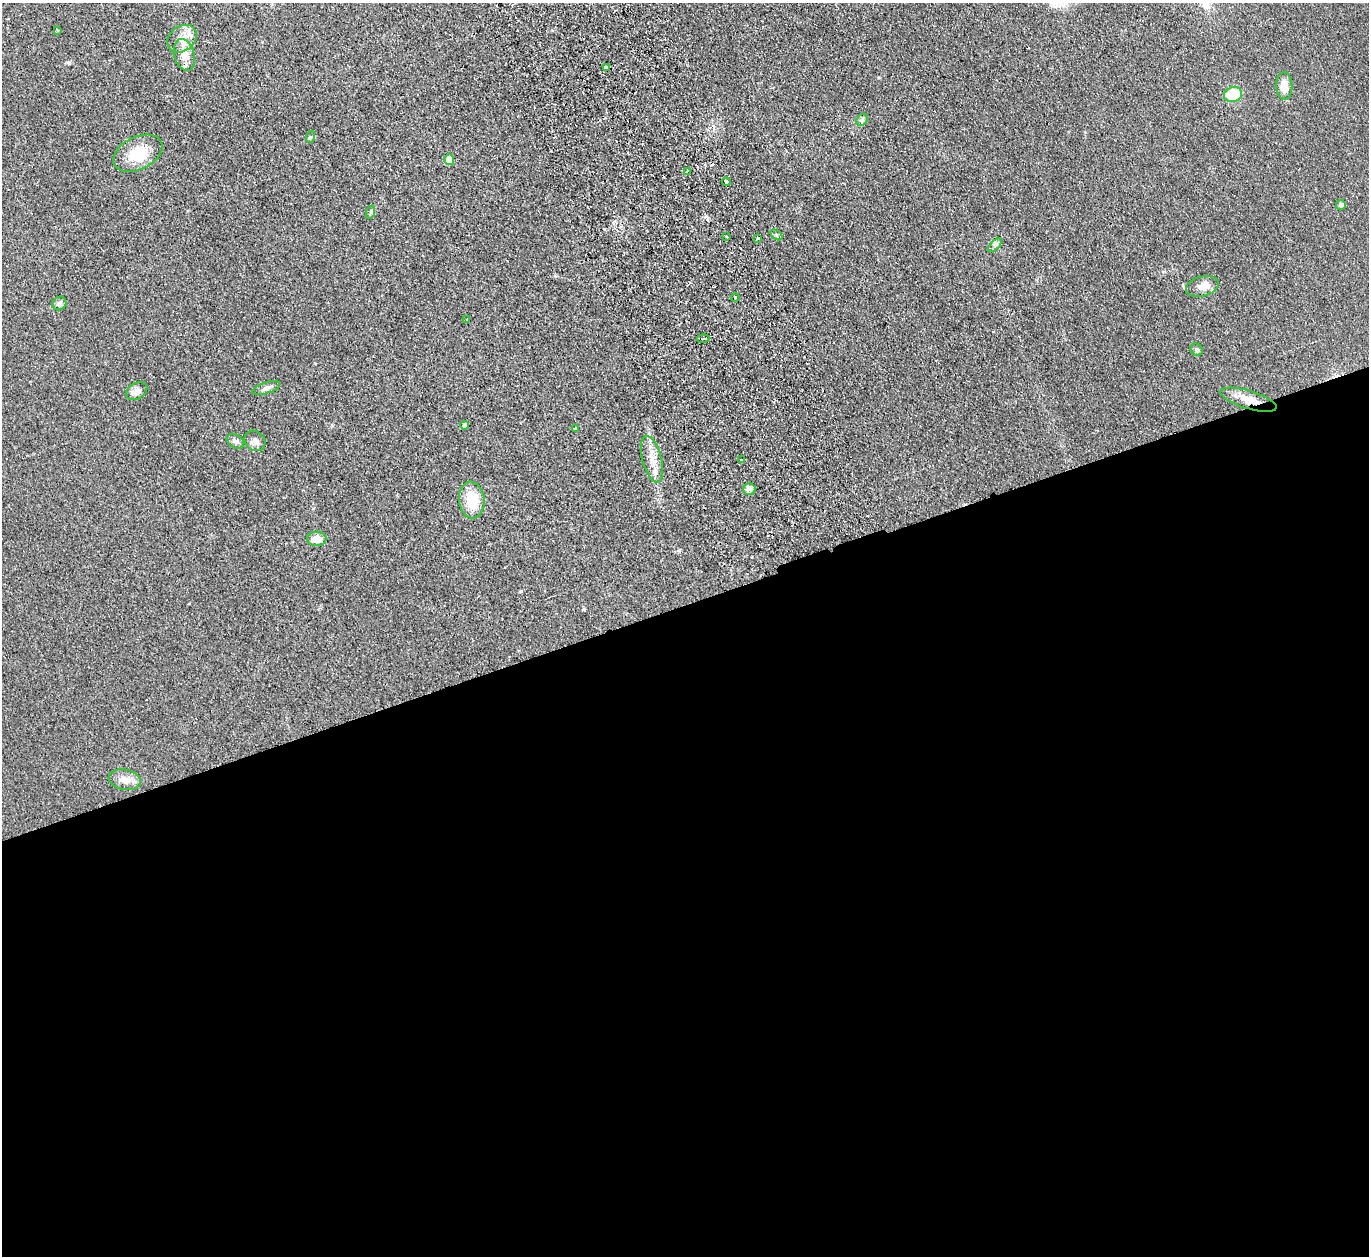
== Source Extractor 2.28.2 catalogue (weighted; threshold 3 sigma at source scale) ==
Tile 15 of 4 x 4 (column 3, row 4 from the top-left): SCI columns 2788-4154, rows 177-1430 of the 5574 x 5496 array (HDU 1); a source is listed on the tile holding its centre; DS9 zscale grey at full resolution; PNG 1371 x 1258 px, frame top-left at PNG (2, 3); each listed source drawn as its Kron ellipse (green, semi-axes under 4 px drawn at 4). Shown black and unused: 52% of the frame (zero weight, under 2 of 3 exposures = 3% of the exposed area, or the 3 px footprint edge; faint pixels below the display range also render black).
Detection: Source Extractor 2.28.2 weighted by HDU 2 'WHT'; one run over the whole footprint, this tile lists its part. Background 0.0465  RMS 0.0085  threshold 0.038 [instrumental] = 3 sigma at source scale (4.5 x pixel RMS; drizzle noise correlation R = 1.50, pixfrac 1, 0.05/0.05 arcsec/px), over >= 5 px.
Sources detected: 40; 3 cosmic-ray / hot-pixel residue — neither listed nor drawn; the other 37 listed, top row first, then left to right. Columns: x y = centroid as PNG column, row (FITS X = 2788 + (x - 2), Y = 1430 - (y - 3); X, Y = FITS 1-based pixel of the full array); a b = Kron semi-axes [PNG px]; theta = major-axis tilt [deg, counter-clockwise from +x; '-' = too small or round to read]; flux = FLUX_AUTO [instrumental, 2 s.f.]
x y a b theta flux
57 30 4 3 - 0.96
182 39 16 12 36 9.8
184 55 16 10 -74 12
606 68 4 3 - 8.4
1284 86 14 8 -87 11
1233 95 9 7 19 28
862 120 6 5 - 1.7
310 137 6 4 71 1.2
138 153 26 16 26 28
449 160 5 5 - 13
687 171 3 2 - 1.2
726 182 4 3 - 5.9
1341 205 5 4 - 3
371 212 7 4 72 1.4
776 235 7 4 -35 1.5
727 237 3 3 - 1.3
757 239 3 3 - 1
995 245 8 4 45 2.1
1202 286 17 10 15 8
735 298 4 3 - 1.4
59 303 7 6 - 3.3
466 319 3 3 - 0.87
703 339 6 3 7 1.8
1197 350 6 5 - 1.7
266 388 14 5 19 3.6
136 391 11 8 30 5.5
1249 400 29 9 -17 13
465 425 4 4 - 3.8
576 429 3 3 - 2
235 441 9 6 -31 2.9
255 441 11 9 -43 4.4
652 459 24 9 -75 11
741 460 3 3 - 2.5
749 489 6 6 - 4.6
472 500 18 13 -84 25
317 539 10 7 2 10
125 780 16 10 -11 8.2
Overlapping masked pixels (flux is a lower limit): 1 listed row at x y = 1249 400
Unlisted compact peaks at least as high as the median listed source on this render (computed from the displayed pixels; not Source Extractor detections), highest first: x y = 679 550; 521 591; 706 216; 69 63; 584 609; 879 77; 315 363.